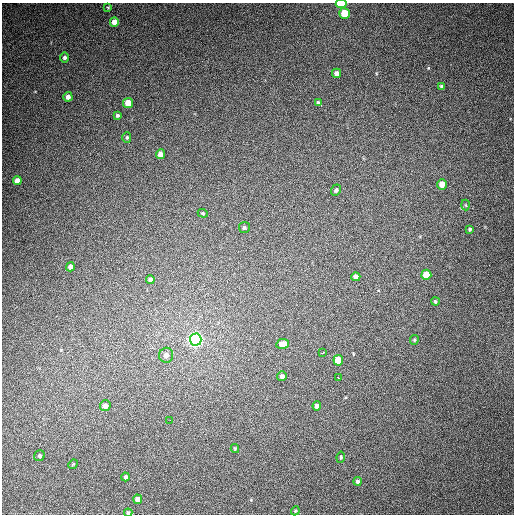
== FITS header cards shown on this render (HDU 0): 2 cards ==
NAXIS1  =                  512
NAXIS2  =                  512

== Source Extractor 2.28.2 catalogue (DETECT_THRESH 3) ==
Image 512 x 512 px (HDU 0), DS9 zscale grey, 1 PNG px = 1 image px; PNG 516 x 516 px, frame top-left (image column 1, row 512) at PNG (2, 3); each listed source drawn as its Kron ellipse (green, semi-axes under 4 px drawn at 4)
Background 429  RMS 11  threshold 34.1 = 3 sigma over >= 5 px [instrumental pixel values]
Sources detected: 45; all 45 listed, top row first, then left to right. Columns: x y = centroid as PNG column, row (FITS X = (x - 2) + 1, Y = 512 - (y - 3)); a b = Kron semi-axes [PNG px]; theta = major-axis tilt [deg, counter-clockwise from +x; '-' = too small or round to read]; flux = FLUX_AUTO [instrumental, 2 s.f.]
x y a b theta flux
341 4 5 3 - 34000
108 8 3 3 - 660
345 13 5 5 - 18000
114 22 5 4 - 5300
65 57 5 4 - 1600
336 73 4 4 - 3300
441 86 3 3 - 1000
68 97 5 4 - 3400
128 103 5 5 - 9900
318 103 4 3 - 1400
117 115 4 4 - 1400
127 137 5 4 - 1100
160 154 5 4 - 5200
17 181 4 4 - 4600
442 184 5 5 - 7000
336 190 6 5 - 1800
466 205 5 3 - 800
203 213 5 4 - 820
244 228 5 5 - 1400
470 229 3 3 - 1100
70 267 4 4 - 3400
426 275 5 5 - 15000
356 277 4 4 - 4500
150 279 4 4 - 2400
435 302 4 4 - 990
196 339 6 6 - 270000
414 340 5 4 - 930
283 344 6 5 - 8200
322 353 3 3 - 4200
166 355 7 7 - 3700
338 360 5 5 - 16000
282 376 5 5 - 2400
338 378 4 3 - 3200
105 406 5 5 - 3800
317 406 4 4 - 3900
170 420 2 2 - 3500
235 448 4 4 - 740
39 456 6 5 - 1400
341 457 5 4 - 1000
73 464 5 4 - 690
126 477 4 3 - 1900
357 481 4 4 - 1700
138 499 4 4 - 4600
295 511 4 3 - 700
128 513 4 4 - 1600
At the frame edge (FLAGS 8, measured only in part): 2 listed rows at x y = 341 4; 128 513